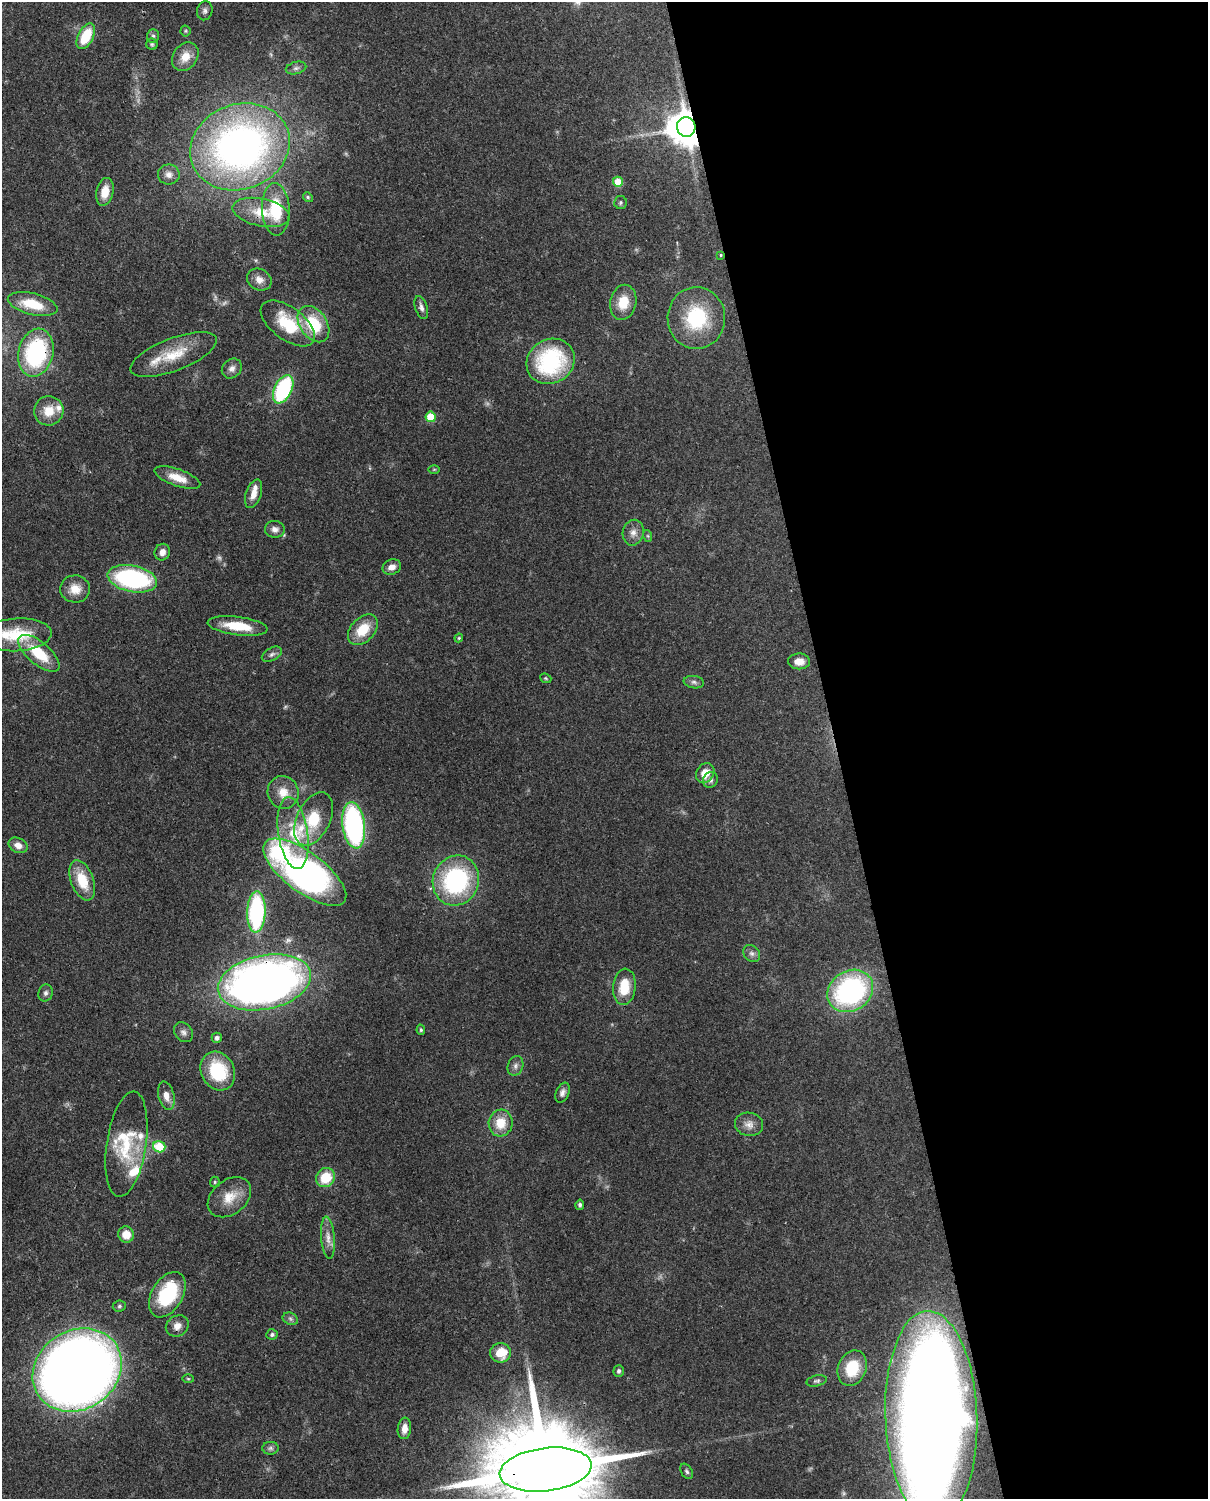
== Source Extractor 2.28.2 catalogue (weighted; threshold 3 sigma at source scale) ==
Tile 8 of 4 x 3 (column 4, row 2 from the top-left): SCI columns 3707-4912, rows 1652-3148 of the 5001 x 4912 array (HDU 1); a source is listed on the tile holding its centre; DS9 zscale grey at full resolution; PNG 1210 x 1501 px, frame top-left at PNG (2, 2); each listed source drawn as its Kron ellipse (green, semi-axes under 4 px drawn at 4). Shown black and unused: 31% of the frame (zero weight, under 3 of 4 exposures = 7% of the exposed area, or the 3 px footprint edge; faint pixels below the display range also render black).
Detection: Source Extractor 2.28.2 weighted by HDU 2 'WHT'; one run over the whole footprint, this tile lists its part. Background 0.114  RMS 0.0043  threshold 0.0195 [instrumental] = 3 sigma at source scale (4.5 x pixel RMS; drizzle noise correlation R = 1.50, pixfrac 1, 0.05/0.05 arcsec/px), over >= 5 px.
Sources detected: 114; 2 too faint to see at this stretch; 2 inside a brighter object's white glare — neither listed nor drawn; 11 inside a brighter listed object's ellipse — not listed separately; the other 99 listed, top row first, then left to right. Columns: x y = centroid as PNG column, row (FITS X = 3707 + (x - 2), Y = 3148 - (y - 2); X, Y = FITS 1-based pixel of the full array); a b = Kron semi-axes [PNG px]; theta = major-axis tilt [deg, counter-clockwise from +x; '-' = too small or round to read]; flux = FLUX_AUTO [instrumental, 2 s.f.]
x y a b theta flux
205 11 9 7 76 1.6
185 31 5 5 - 0.57
86 36 14 7 63 14
153 36 7 5 -88 0.93
152 44 5 5 - 0.67
185 57 15 12 54 6.6
296 68 10 6 15 1.5
686 127 10 9 - 1100
240 147 51 42 21 210
169 174 11 10 - 2.7
618 182 5 5 - 10
105 192 14 8 77 6.4
308 197 5 4 - 0.57
620 202 6 6 - 0.88
276 209 26 14 -87 17
261 212 29 13 -11 10
721 255 3 3 - 0.4
259 280 13 10 -31 3.6
623 302 18 13 79 9.5
33 304 25 10 -14 13
421 307 12 6 -72 1.9
696 318 31 29 -88 28
288 323 31 16 -37 19
313 324 20 13 -56 19
36 353 24 17 77 50
174 354 46 16 21 15
551 361 25 22 32 47
232 368 11 9 45 2.3
283 389 15 8 65 47
49 411 15 14 - 8.2
431 417 5 5 - 11
434 469 6 4 1 0.51
177 478 24 8 -19 6.7
254 494 15 7 71 4.1
275 529 10 8 -5 2.3
633 533 13 10 78 3.2
648 536 6 4 -71 0.55
162 552 8 7 - 2.5
392 567 9 7 23 2.9
132 579 25 13 -12 62
75 589 15 13 -2 6
238 626 30 9 -7 13
363 630 18 12 47 11
17 635 35 16 3 18
459 638 4 4 - 0.47
39 653 25 11 -40 15
272 654 11 6 29 1.6
799 661 11 8 -1 4.1
546 678 6 4 -22 0.53
694 682 10 6 -8 1.4
705 773 10 8 56 5.9
710 780 8 7 - 1.4
283 793 17 15 -66 6.6
314 819 28 16 64 18
354 825 23 11 -82 84
293 833 36 15 -82 17
18 845 10 7 -26 3.3
305 872 49 20 -37 180
82 880 21 11 -69 12
456 881 25 23 69 56
256 912 20 9 88 59
752 953 9 7 -43 1.6
264 982 47 27 12 310
624 987 18 11 85 11
850 991 24 20 33 80
46 993 8 7 - 1.3
421 1030 5 4 - 0.69
183 1032 11 8 -50 2
217 1038 5 5 - 1.5
515 1066 10 7 71 1.8
218 1071 20 16 -62 24
562 1093 10 6 66 1.9
166 1096 14 8 -76 3.9
501 1123 13 12 - 8.5
749 1124 14 11 -11 3.5
126 1144 53 19 81 23
159 1147 6 5 - 14
326 1178 10 9 - 13
215 1182 5 5 - 0.64
229 1197 24 17 38 9.1
580 1205 5 4 - 0.98
126 1234 8 7 - 5.7
328 1238 21 7 -85 3.7
167 1295 25 15 59 29
119 1306 6 5 - 0.88
290 1319 8 6 -22 1.2
177 1326 12 10 32 3.2
272 1334 6 5 - 1
501 1353 10 9 - 9.9
852 1368 18 14 67 18
77 1370 47 39 33 720
619 1371 6 5 - 0.97
188 1379 6 3 -2 0.46
817 1381 10 5 13 1
931 1417 106 46 -88 750
404 1428 11 6 83 3.5
270 1448 8 6 0 1.2
546 1470 46 21 7 14000
687 1471 8 5 -59 0.97
Overlapping masked pixels (flux is a lower limit): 7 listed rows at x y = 686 127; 721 255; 36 353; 264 982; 77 1370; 931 1417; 546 1470
Isophote crosses this tile's border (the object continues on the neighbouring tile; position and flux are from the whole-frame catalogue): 2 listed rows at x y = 931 1417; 546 1470